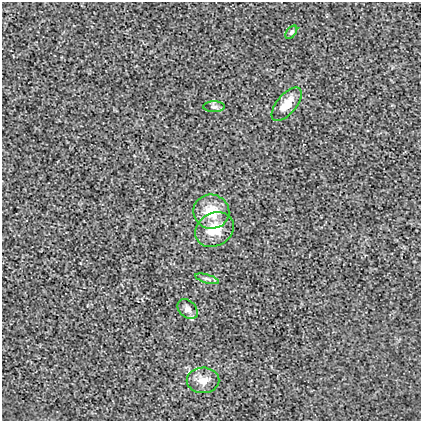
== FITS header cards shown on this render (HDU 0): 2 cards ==
NAXIS1  =                  419
NAXIS2  =                  419

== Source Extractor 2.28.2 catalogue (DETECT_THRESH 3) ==
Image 419 x 419 px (HDU 0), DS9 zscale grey, 1 PNG px = 1 image px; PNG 423 x 423 px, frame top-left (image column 1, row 419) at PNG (2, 2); each listed source drawn as its Kron ellipse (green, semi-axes under 4 px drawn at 4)
Background 0.00219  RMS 0.018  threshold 0.0552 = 3 sigma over >= 5 px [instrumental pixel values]
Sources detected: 8; all 8 listed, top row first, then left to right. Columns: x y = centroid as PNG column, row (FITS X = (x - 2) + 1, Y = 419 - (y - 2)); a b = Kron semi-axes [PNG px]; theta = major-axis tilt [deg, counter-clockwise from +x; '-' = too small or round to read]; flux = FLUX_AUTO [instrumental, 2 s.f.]
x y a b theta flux
291 32 7 4 52 2.3
287 104 20 9 50 18
214 107 11 5 0 3.6
211 212 18 17 - 32
214 230 20 16 31 30
207 279 12 4 -16 3.3
188 309 11 8 -45 6.7
203 380 16 12 1 13